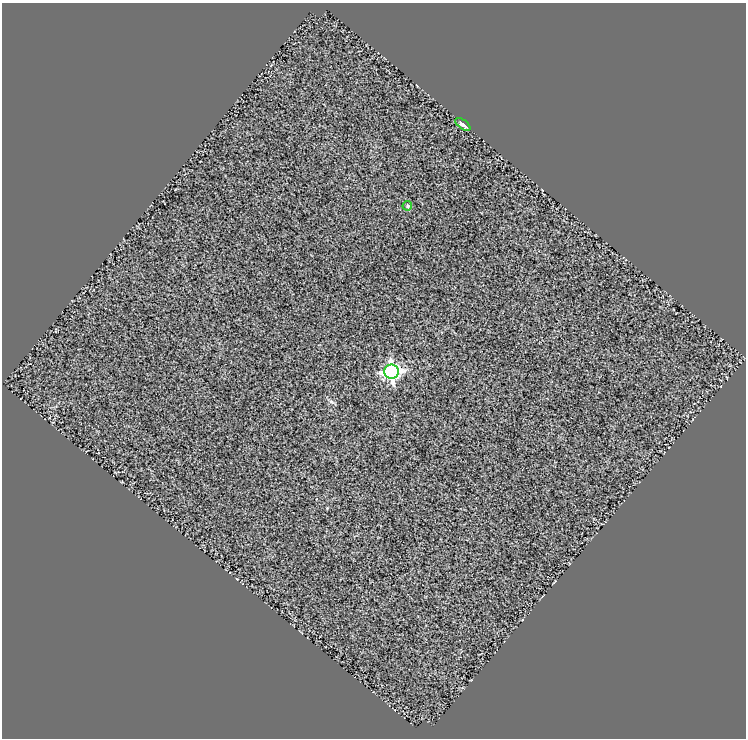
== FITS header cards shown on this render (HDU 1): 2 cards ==
NAXIS1  =                  744
NAXIS2  =                  736

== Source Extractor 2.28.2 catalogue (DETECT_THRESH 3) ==
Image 744 x 736 px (HDU 1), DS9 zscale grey, 1 PNG px = 1 image px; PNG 748 x 740 px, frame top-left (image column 1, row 736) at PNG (2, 3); each listed source drawn as its Kron ellipse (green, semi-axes under 4 px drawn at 4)
Background 1.05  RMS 0.78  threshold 2.34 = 3 sigma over >= 5 px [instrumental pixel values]
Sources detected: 3; all 3 listed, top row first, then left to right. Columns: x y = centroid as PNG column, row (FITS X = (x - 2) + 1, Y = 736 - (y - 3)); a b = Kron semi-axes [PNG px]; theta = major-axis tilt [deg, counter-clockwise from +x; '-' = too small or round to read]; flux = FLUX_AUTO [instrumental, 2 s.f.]
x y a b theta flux
463 124 9 4 -36 200
407 206 5 4 - 85
392 372 7 7 - 15000